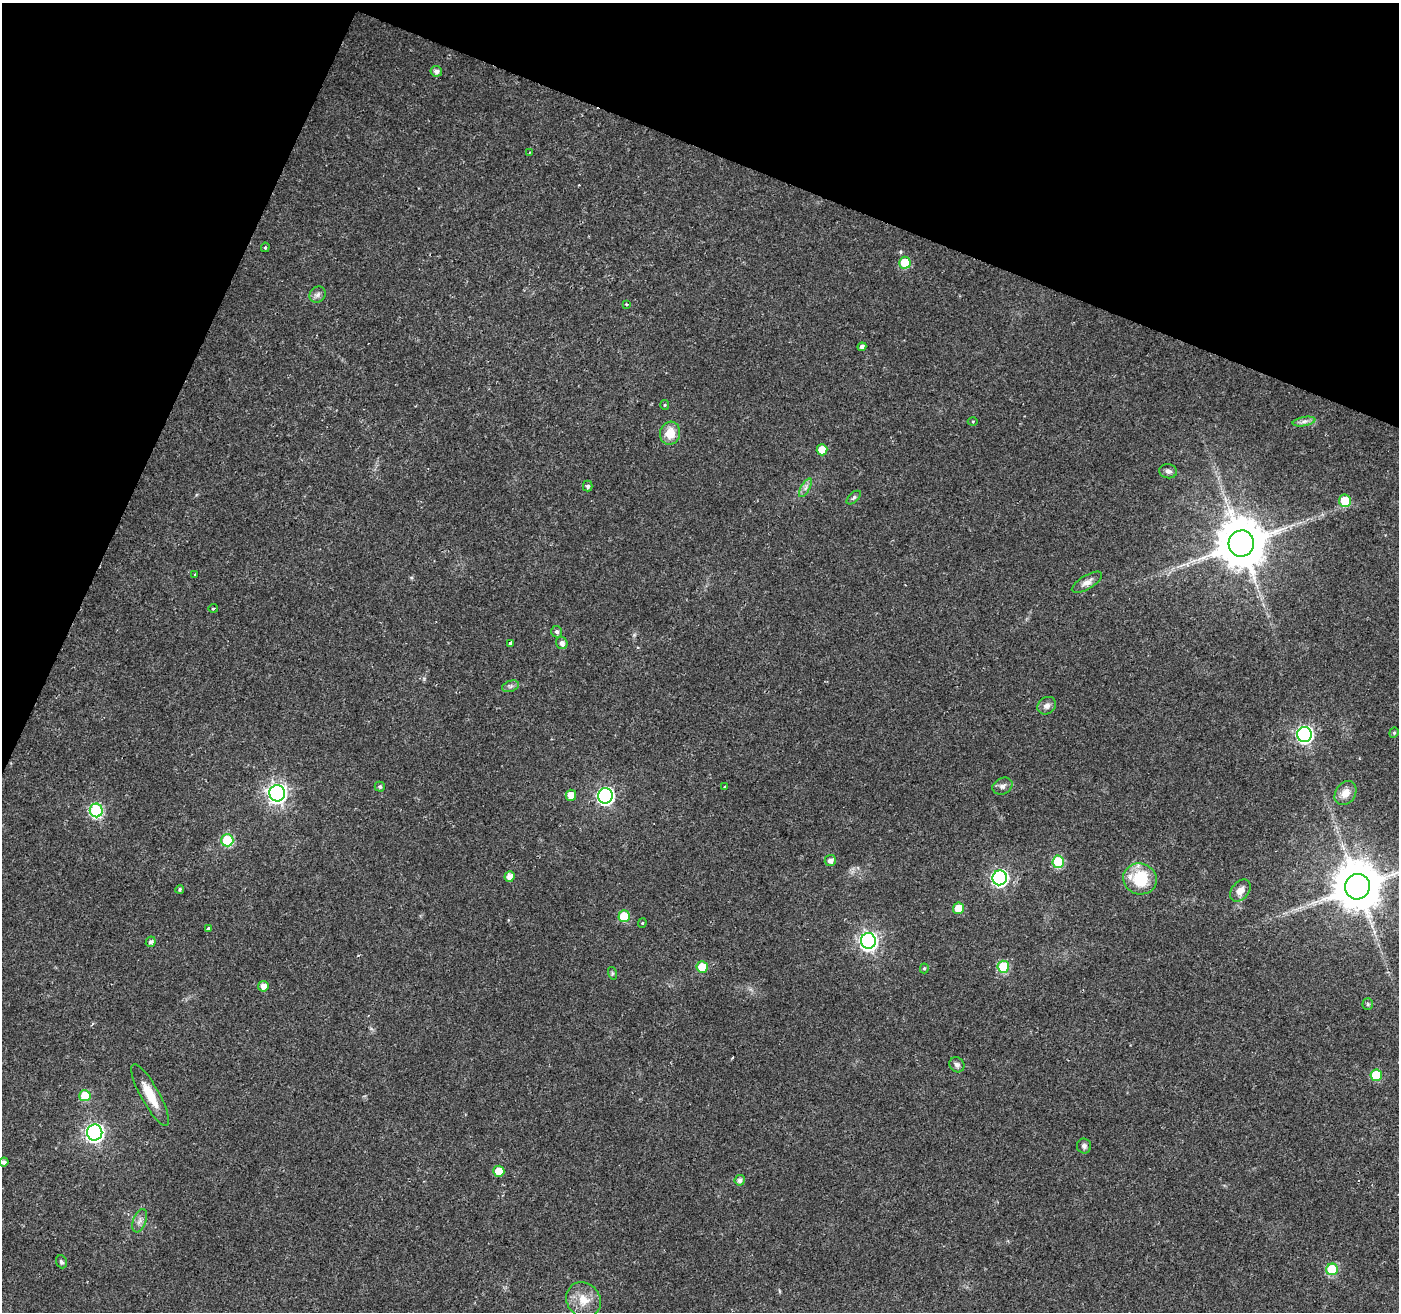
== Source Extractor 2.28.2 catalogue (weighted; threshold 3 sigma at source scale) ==
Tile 2 of 4 x 4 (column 2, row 1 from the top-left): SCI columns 1405-2801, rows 4206-5515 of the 5596 x 5722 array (HDU 1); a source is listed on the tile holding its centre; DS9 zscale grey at full resolution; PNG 1401 x 1314 px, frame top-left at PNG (2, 3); each listed source drawn as its Kron ellipse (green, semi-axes under 4 px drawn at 4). Shown black and unused: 20% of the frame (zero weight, under 2 of 3 exposures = <1% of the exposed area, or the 3 px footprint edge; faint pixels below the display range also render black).
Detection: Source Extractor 2.28.2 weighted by HDU 2 'WHT'; one run over the whole footprint, this tile lists its part. Background 0.0211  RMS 0.003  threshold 0.0135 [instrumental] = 3 sigma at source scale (4.5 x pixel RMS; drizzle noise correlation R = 1.50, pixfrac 1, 0.0396/0.0396 arcsec/px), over >= 5 px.
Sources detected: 71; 1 cosmic-ray / hot-pixel residue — neither listed nor drawn; the other 70 listed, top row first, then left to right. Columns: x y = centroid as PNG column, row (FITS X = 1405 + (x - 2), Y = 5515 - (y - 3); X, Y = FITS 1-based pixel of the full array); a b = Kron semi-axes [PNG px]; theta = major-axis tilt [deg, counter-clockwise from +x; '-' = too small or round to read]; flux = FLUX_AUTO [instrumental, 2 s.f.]
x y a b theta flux
436 71 5 5 - 1.2
530 152 4 3 - 0.28
265 247 5 4 - 0.37
905 263 6 5 - 8
318 294 9 7 46 1.2
626 304 3 3 - 0.32
862 347 4 4 - 1.2
665 405 5 4 - 0.38
973 421 5 3 - 0.32
1304 421 11 4 11 1.2
670 433 11 10 - 5
822 450 5 5 - 4.9
1168 471 9 7 -13 1.1
588 486 5 4 - 0.78
805 488 10 4 61 1.1
854 498 9 4 42 0.67
1345 501 6 6 - 8.3
1241 544 13 12 - 1600
195 574 4 3 - 0.28
1087 582 17 7 31 2.1
213 608 5 2 - 0.35
557 632 6 5 - 0.82
510 643 4 3 - 0.99
562 643 6 5 - 1.3
510 686 9 5 19 0.84
1047 706 10 8 40 1.4
1394 733 5 4 - 0.44
1304 734 7 7 - 84
1002 786 10 8 27 1.3
380 787 5 5 - 0.7
725 787 4 3 - 0.66
277 793 8 8 - 160
1345 793 13 10 56 3.2
571 795 5 5 - 3.8
605 796 8 7 - 84
96 810 7 6 - 34
227 840 6 6 - 18
830 861 6 5 - 1.5
1058 862 6 6 - 17
509 877 5 5 - 2.3
1000 878 7 7 - 76
1140 879 17 15 -18 14
1357 887 13 12 - 1400
180 889 4 4 - 0.49
1240 890 12 8 50 2.6
959 908 5 5 - 5.5
624 916 6 5 - 9.6
642 923 4 4 - 0.33
208 929 4 3 - 2.1
868 941 8 7 - 130
151 942 5 4 - 0.8
702 967 5 5 - 8.7
1003 967 6 5 - 18
924 968 5 4 - 0.4
612 973 6 4 -72 0.43
263 986 5 5 - 2
1368 1004 5 5 - 0.46
957 1065 8 7 - 1
1376 1075 6 5 - 11
150 1095 35 9 -61 6.7
85 1096 6 5 - 9.9
95 1132 8 7 - 110
1084 1146 7 7 - 1
4 1162 4 4 - 1.1
499 1171 5 5 - 6.4
740 1180 5 5 - 1.4
140 1221 12 6 68 1.3
61 1262 6 5 - 0.65
1332 1269 6 6 - 17
583 1300 18 16 -49 5.5
Isophote crosses this tile's border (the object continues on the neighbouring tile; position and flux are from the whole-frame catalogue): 1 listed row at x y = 1357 887